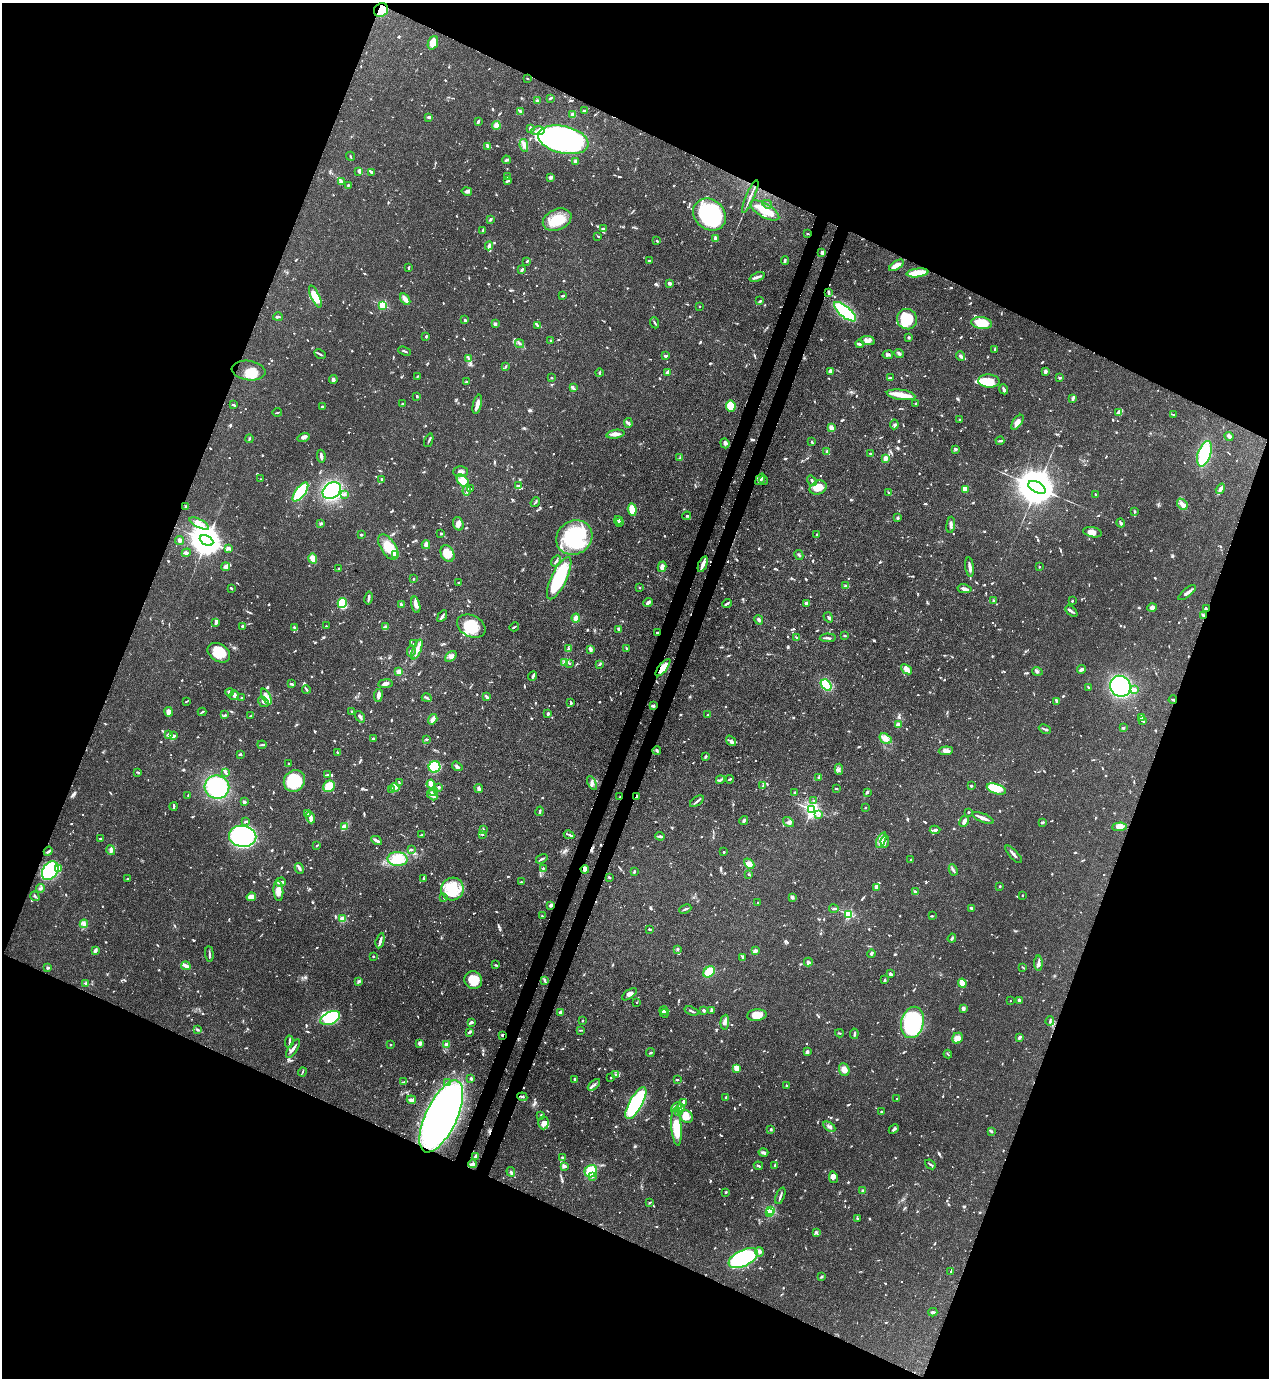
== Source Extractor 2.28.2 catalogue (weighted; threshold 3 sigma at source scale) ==
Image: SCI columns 226-5293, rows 44-5545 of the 5646 x 5587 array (HDU 1 of 3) = the unmasked area's bounding box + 8 px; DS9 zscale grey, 4 x 4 block average (1 PNG px = mean of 4 x 4 image px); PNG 1271 x 1380 px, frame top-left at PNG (2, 3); each listed source drawn as its Kron ellipse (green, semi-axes under 4 px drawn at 4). Shown black and unused: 44% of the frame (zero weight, under 3 of 4 exposures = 7% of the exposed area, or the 3 px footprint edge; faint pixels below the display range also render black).
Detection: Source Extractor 2.28.2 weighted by HDU 2 'WHT'. Background 0.0767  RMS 0.0036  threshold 0.0162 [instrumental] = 3 sigma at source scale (4.5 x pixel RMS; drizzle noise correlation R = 1.50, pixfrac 1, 0.05/0.05 arcsec/px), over >= 5 px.
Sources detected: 1474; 3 too faint to see at this stretch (4 x 4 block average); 10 inside a brighter object's white glare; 12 cosmic-ray / hot-pixel residue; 1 long thin detection or spike segment (spike, bleed or trail) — neither listed nor drawn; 52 coinciding with a brighter row at this scale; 110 inside a brighter listed object's ellipse — not listed separately; of the other 1286, all 500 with FLUX_AUTO >= 2.19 (the completeness limit of this list) listed and drawn (786 fainter detections not listed), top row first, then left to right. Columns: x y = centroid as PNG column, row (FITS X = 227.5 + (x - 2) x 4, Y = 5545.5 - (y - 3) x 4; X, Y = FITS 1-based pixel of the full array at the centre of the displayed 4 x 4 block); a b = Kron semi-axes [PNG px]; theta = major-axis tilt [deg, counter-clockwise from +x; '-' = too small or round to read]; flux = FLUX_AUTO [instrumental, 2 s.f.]
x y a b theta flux
381 10 7 6 - 30
433 43 7 5 69 31
528 79 2 2 - 2.7
550 98 2 2 - 3.2
538 101 3 3 - 5.1
520 111 4 2 - 4
584 111 3 2 - 5.7
573 115 2 2 - 69
429 117 3 2 - 5.4
478 122 4 2 - 4.6
496 125 4 4 - 13
530 129 3 2 - 7.5
538 131 7 3 10 8
563 140 25 13 -13 840
524 145 6 3 -81 8.7
487 146 4 3 - 3.6
351 156 4 2 - 2.3
506 160 4 2 - 5
575 161 4 3 - 6.3
359 171 4 3 - 3.3
372 172 4 2 - 5.6
508 177 4 2 - 4.4
551 177 3 3 - 5.7
507 181 4 2 - 3.5
341 182 3 2 - 4.6
348 185 3 2 - 3.3
467 191 5 3 - 6.5
750 196 18 2 67 9
767 204 5 2 - 3.1
765 210 16 7 -30 47
709 215 18 14 -40 290
490 219 4 3 - 2.6
557 220 15 10 23 57
603 229 4 2 - 3.8
482 230 4 2 - 2.4
807 234 2 2 - 2.3
598 236 2 2 - 2.3
715 238 4 3 - 7.7
657 241 2 2 - 2.7
489 246 4 3 - 5.3
822 252 3 3 - 5.5
527 261 4 2 - 3.1
649 261 4 2 - 2.6
785 261 4 2 - 3
896 265 8 3 32 20
408 268 3 2 - 2.8
522 270 4 2 - 4.4
917 273 11 4 7 56
757 277 8 2 21 8.6
670 283 3 2 - 8.1
828 292 4 2 - 2.8
315 296 12 3 -65 43
563 296 3 2 - 3.2
405 299 6 3 -55 13
760 301 3 2 - 3.1
383 305 2 2 - 200
700 306 2 2 - 4.4
845 312 13 5 -40 170
278 317 5 2 - 4.9
907 319 10 10 - 84
464 320 4 2 - 3.8
655 323 6 2 -68 2.8
982 323 10 6 -9 65
495 324 2 2 - 27
538 325 3 2 - 2.2
426 336 3 2 - 2.4
908 337 3 2 - 2.5
551 341 2 2 - 6.7
868 341 7 4 -10 9.9
520 343 5 2 - 4.8
859 344 4 2 - 6.7
995 349 3 2 - 3.4
405 351 6 2 -21 3.3
899 353 5 3 - 5.5
320 354 6 2 -29 3.3
888 355 5 3 - 5.5
665 356 2 2 - 6.5
961 356 5 3 - 6.1
469 359 3 2 - 3.3
505 366 2 2 - 4.1
249 371 17 9 -8 33
830 371 4 3 - 9.2
1045 371 3 2 - 7.4
668 372 3 2 - 14
599 373 4 2 - 2.9
417 377 4 2 - 2.3
551 378 2 2 - 3.5
890 378 4 2 - 2.7
1060 378 2 2 - 4.2
333 380 4 3 - 8.3
989 381 11 6 -3 29
467 382 4 2 - 2.4
573 388 4 2 - 3.1
1004 389 5 2 - 6
901 395 14 5 -8 28
417 396 2 2 - 3.1
1073 399 4 2 - 4.2
916 403 2 2 - 3
402 404 2 2 - 2.7
477 404 10 3 77 14
234 405 4 2 - 4.1
731 406 5 5 - 35
322 407 2 2 - 3.6
277 412 5 2 - 2.5
1119 413 2 2 - 2.2
1173 414 3 2 - 2.2
959 419 2 2 - 2.2
1017 422 8 4 54 12
628 423 5 3 - 4.8
894 424 5 3 - 3.8
831 428 4 3 - 12
615 434 9 4 9 12
1229 436 5 3 - 5.3
304 437 6 3 18 6.9
249 439 4 2 - 2.5
429 440 7 2 70 3.3
1000 441 4 2 - 3.1
812 442 2 2 - 2.6
725 443 5 4 - 6.3
955 449 3 3 - 3.4
827 451 3 2 - 2.3
871 454 3 2 - 2.3
1204 454 13 6 72 130
321 456 6 2 -81 7.5
680 458 3 2 - 2.3
885 458 4 2 - 14
460 472 7 5 0 9.7
261 479 2 2 - 2.5
382 479 4 2 - 2.8
760 479 6 3 56 9
763 480 5 2 - 2.9
463 481 7 5 -45 33
812 481 5 2 - 3.6
518 486 4 3 - 5
1037 487 9 5 -27 11000
818 488 9 6 25 31
470 489 4 2 - 2.2
965 489 2 2 - 78
1220 489 6 3 56 8.8
332 491 10 7 37 260
467 491 5 2 - 4
300 492 11 5 53 120
889 492 4 2 - 2.6
344 494 3 3 - 3.5
1095 494 2 2 - 2.3
535 502 5 2 - 3.1
1182 504 6 4 -48 9.9
185 507 3 2 - 2.5
632 510 6 4 -83 30
1134 511 3 2 - 2.3
687 516 4 3 - 3.5
898 517 3 2 - 3.8
618 520 4 2 - 4.1
620 522 3 2 - 5.8
321 523 3 2 - 3.6
1121 523 4 3 - 3.9
199 524 11 4 -26 18
458 524 7 5 -72 11
951 525 8 3 83 6.2
1092 532 9 5 -11 14
441 533 2 2 - 3.1
817 534 3 2 - 2.2
361 535 4 2 - 2.3
574 538 19 16 34 210
179 540 4 3 - 7.5
206 540 7 4 -27 5800
426 545 4 2 - 16
388 547 14 7 -57 48
228 548 4 2 - 7.4
186 553 4 3 - 4.8
447 553 9 6 -64 37
395 554 2 2 - 51
799 555 5 2 - 2.4
313 558 5 3 - 17
556 561 6 2 52 4.8
703 564 8 2 69 15
226 567 4 3 - 8.6
662 567 5 3 - 12
970 567 10 2 -82 12
1039 567 2 2 - 3.3
339 568 2 2 - 2.5
559 578 23 7 64 240
414 579 2 2 - 3.3
459 582 3 2 - 2.4
846 586 3 2 - 9.8
639 587 2 2 - 2.2
231 588 3 2 - 3.4
964 589 7 3 -9 7.9
1187 593 10 3 39 8.4
369 598 6 2 79 7
993 601 3 2 - 4.3
1072 601 2 2 - 3.4
648 602 4 2 - 9
342 603 5 4 - 75
727 603 5 2 - 3.9
806 603 4 2 - 5.6
401 605 4 2 - 4.6
416 605 8 4 -76 13
1152 607 5 3 - 8.7
1206 609 3 2 - 3.9
1071 611 7 2 -42 4.7
442 616 6 2 57 5.5
1203 616 3 2 - 6.3
828 617 5 2 - 3.2
576 618 4 3 - 11
759 620 5 3 - 4.4
216 623 4 3 - 5.1
326 626 2 2 - 2.3
385 626 4 2 - 2.2
471 626 15 10 -27 61
243 627 4 2 - 4
294 627 2 2 - 3.4
514 627 5 2 - 2.4
619 629 2 2 - 5.7
657 633 3 2 - 2.5
845 636 3 2 - 2.8
797 638 4 2 - 2.3
828 638 8 2 1 5.4
414 644 3 2 - 2.4
626 648 4 2 - 2.4
568 649 3 2 - 4.2
590 649 4 2 - 7.2
417 650 10 3 67 11
411 651 5 2 - 6.8
219 653 12 8 -33 56
451 656 6 4 39 8.4
565 662 3 3 - 3.8
569 663 3 2 - 2.4
600 664 4 2 - 2.4
663 668 10 4 52 31
907 669 6 3 -41 15
1081 669 4 3 - 6.6
399 672 2 2 - 81
1037 672 5 2 - 3.7
532 676 4 2 - 4.6
291 684 4 2 - 3
385 684 7 2 6 8
826 685 6 4 -49 110
1120 686 11 10 - 310
1088 688 3 2 - 2.7
306 689 4 2 - 3
1134 690 2 2 - 9.8
229 692 4 2 - 3.9
234 695 5 3 - 6.6
378 695 6 3 82 7.5
266 697 8 3 -64 12
487 697 3 2 - 6.2
242 698 2 2 - 2.6
427 698 5 2 - 3.1
1173 700 4 2 - 2.5
186 701 4 2 - 2.3
1057 701 4 2 - 8.2
263 702 6 2 -38 5.4
571 703 3 3 - 2.6
653 706 4 3 - 3.8
169 712 5 4 - 13
202 712 4 2 - 3.7
352 712 3 2 - 2.3
548 714 3 2 - 4.3
708 714 4 2 - 2.3
225 715 3 2 - 2.8
250 716 4 2 - 2.3
360 717 6 3 -53 5.5
1141 718 3 2 - 2.6
433 719 5 2 - 18
1142 720 4 2 - 2.3
898 725 4 3 - 8
1123 728 2 2 - 5.1
1045 729 6 2 -27 3.2
169 735 3 2 - 6.7
174 736 3 2 - 2.9
373 739 3 2 - 3.4
426 739 2 2 - 3.2
885 739 6 5 - 16
731 741 6 3 -51 6.1
262 745 4 2 - 2.2
657 750 4 3 - 3
946 751 7 4 5 9.4
338 753 2 2 - 5
240 754 3 2 - 2.5
705 757 2 2 - 4.9
289 764 3 2 - 3
457 766 6 3 -36 6.3
435 767 6 6 - 110
839 769 5 2 - 3.9
138 772 3 2 - 3.1
226 772 3 2 - 3.9
327 775 2 2 - 4.2
818 777 3 2 - 3.1
730 779 4 2 - 4
720 780 5 2 - 3.6
294 781 11 10 - 120
399 782 3 2 - 2.4
592 783 7 3 -62 6.2
431 784 4 2 - 25
329 786 6 5 - 33
763 786 4 2 - 2.5
971 786 3 2 - 2.8
217 787 12 11 - 210
395 787 4 3 - 6.2
439 787 3 2 - 3.9
479 788 5 3 - 5.8
836 788 2 2 - 2.9
996 789 10 5 -18 54
392 790 3 3 - 8.4
433 792 4 2 - 4
867 792 4 2 - 2.9
794 793 2 2 - 2.9
432 795 6 3 -48 9.8
188 796 3 3 - 3.1
636 796 2 2 - 4.3
620 797 2 2 - 2.5
697 801 8 2 34 5.2
814 801 3 2 - 3.5
244 802 2 2 - 34
174 806 4 2 - 3.6
865 808 2 2 - 6.8
812 810 2 2 - 770
540 811 5 2 - 4.1
969 812 2 2 - 3
307 813 3 2 - 3.5
819 815 3 2 - 2.8
311 817 6 3 -71 12
983 818 11 2 -22 19
744 820 5 2 - 5.1
246 821 4 2 - 3.4
964 821 6 3 62 8.4
789 822 6 3 -36 5.3
1042 822 4 2 - 3.4
344 827 3 2 - 30
1120 827 7 4 3 14
483 829 4 2 - 2.3
935 830 5 3 - 6.5
482 834 3 2 - 3
421 835 3 2 - 2.5
569 835 5 2 - 3.3
243 836 14 10 -9 320
660 836 5 2 - 4.5
100 838 3 2 - 2.3
376 840 5 2 - 10
881 840 8 4 65 13
885 841 6 3 81 5.7
317 846 3 2 - 2.6
411 849 4 2 - 3.5
111 850 5 3 - 5.7
48 851 5 2 - 4
724 852 2 2 - 7.6
1014 854 11 2 -48 8.8
398 859 10 7 -3 46
542 859 6 2 32 4.9
911 859 2 2 - 4.1
749 864 6 4 -46 17
59 868 3 3 - 3.5
299 868 5 3 - 5.5
543 868 3 2 - 2.5
585 869 4 3 - 8
953 870 6 2 -64 3.9
50 871 10 7 57 240
634 872 3 2 - 2.3
749 874 2 2 - 2.2
609 877 3 2 - 2.9
127 879 2 2 - 3.6
424 879 3 2 - 3.7
281 882 5 3 - 4.9
521 882 2 2 - 2.7
1000 886 2 2 - 7.7
876 887 3 2 - 9.8
40 888 4 2 - 3
452 889 11 11 - 71
278 891 10 5 -86 16
915 892 3 2 - 12
35 896 5 2 - 3.6
1022 896 2 2 - 2.3
251 897 5 3 - 26
792 897 3 2 - 6.1
444 898 2 2 - 2.5
758 903 2 2 - 3.5
551 905 3 2 - 9
685 909 6 2 24 3.9
834 909 5 2 - 2.6
971 909 3 3 - 5.8
848 914 2 2 - 270
542 916 2 2 - 2.3
932 916 2 2 - 2.9
342 919 2 2 - 96
84 924 4 4 - 6.7
650 929 3 2 - 3.3
952 938 4 2 - 3.4
380 941 8 2 75 9.1
678 949 3 2 - 4
95 951 4 2 - 10
755 951 2 2 - 16
209 954 8 2 -83 4.6
871 954 4 3 - 4
373 956 2 2 - 4.1
742 957 3 2 - 2.5
808 962 4 3 - 5.7
1038 963 7 3 90 6.7
496 965 2 2 - 3.1
186 966 5 2 - 13
1023 967 3 2 - 2.3
48 968 2 2 - 19
709 972 6 5 - 48
891 974 4 2 - 4.9
473 980 9 8 - 51
545 980 4 2 - 4.1
884 980 2 2 - 2.5
359 981 3 2 - 5.1
962 983 4 3 - 32
86 984 3 2 - 2.5
629 994 8 3 35 7.1
1010 1001 2 2 - 2.9
1019 1001 3 2 - 2.4
637 1002 2 2 - 2.3
963 1009 2 2 - 8.5
664 1010 4 3 - 5.4
704 1010 4 2 - 3.7
691 1011 7 2 -20 4
711 1011 4 2 - 3.5
560 1012 2 2 - 22
664 1014 4 2 - 3.9
757 1015 10 5 6 24
330 1018 10 6 25 100
582 1021 2 2 - 2.6
1050 1021 5 2 - 3.2
471 1022 3 2 - 6.3
725 1022 7 3 86 6.7
912 1022 16 11 76 310
198 1030 4 2 - 2.3
581 1030 4 2 - 2.3
469 1032 4 2 - 4.8
839 1033 4 2 - 2.6
854 1034 5 2 - 6.3
502 1035 2 2 - 4.7
1020 1037 2 2 - 8.8
957 1038 6 5 - 18
289 1042 6 2 82 4.4
420 1043 4 4 - 7.1
390 1045 2 2 - 5.7
446 1045 2 2 - 45
293 1049 11 2 56 10
807 1052 2 2 - 6.1
650 1053 4 2 - 2.9
948 1054 4 2 - 2.4
737 1068 3 2 - 35
844 1070 6 5 - 19
302 1072 4 2 - 2.2
616 1075 4 3 - 4.4
471 1078 3 2 - 4.3
611 1078 2 2 - 4.6
575 1079 4 3 - 3.4
677 1080 2 2 - 4.1
403 1082 3 2 - 2.6
447 1083 4 2 - 2.8
594 1085 7 2 42 5.5
786 1086 2 2 - 3.6
522 1097 5 2 - 3
726 1097 2 2 - 3.5
897 1099 2 2 - 2.9
411 1100 5 3 - 11
683 1102 4 3 - 4
636 1103 18 6 61 350
676 1107 6 4 43 7.4
680 1108 4 3 - 5.7
679 1112 2 2 - 2.5
882 1112 3 2 - 3.7
541 1115 3 2 - 3.4
441 1116 39 15 65 1100
686 1116 7 6 - 23
543 1123 6 5 - 10
676 1127 19 5 -86 65
829 1127 7 2 -32 5.5
771 1129 2 2 - 4.9
894 1129 5 2 - 4.5
991 1131 3 2 - 3
763 1152 5 3 - 6.1
475 1156 2 2 - 3.3
562 1158 3 2 - 2.8
473 1164 4 3 - 5
930 1164 6 2 -38 3.3
775 1165 4 2 - 2.6
564 1166 4 2 - 8.4
758 1166 4 2 - 3.1
591 1171 6 6 - 61
511 1172 5 3 - 4.4
592 1177 3 2 - 2.6
833 1177 6 3 -80 8.8
863 1191 2 2 - 30
726 1192 3 2 - 3.1
780 1196 9 2 70 6.4
650 1203 3 2 - 2.4
771 1211 2 2 - 200
769 1213 2 2 - 79
858 1219 3 2 - 2.7
816 1232 3 2 - 2.6
759 1252 5 3 - 5.1
743 1258 16 8 26 310
951 1271 4 2 - 3.2
822 1277 4 2 - 2.3
933 1312 4 2 - 4.5
Overlapping masked pixels (flux is a lower limit): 12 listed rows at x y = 381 10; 563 140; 703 564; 1206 609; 1203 616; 657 633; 663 668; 1173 700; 636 796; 620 797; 585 869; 502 1035
Diffuse or blended objects may show on this block-average render without a row.